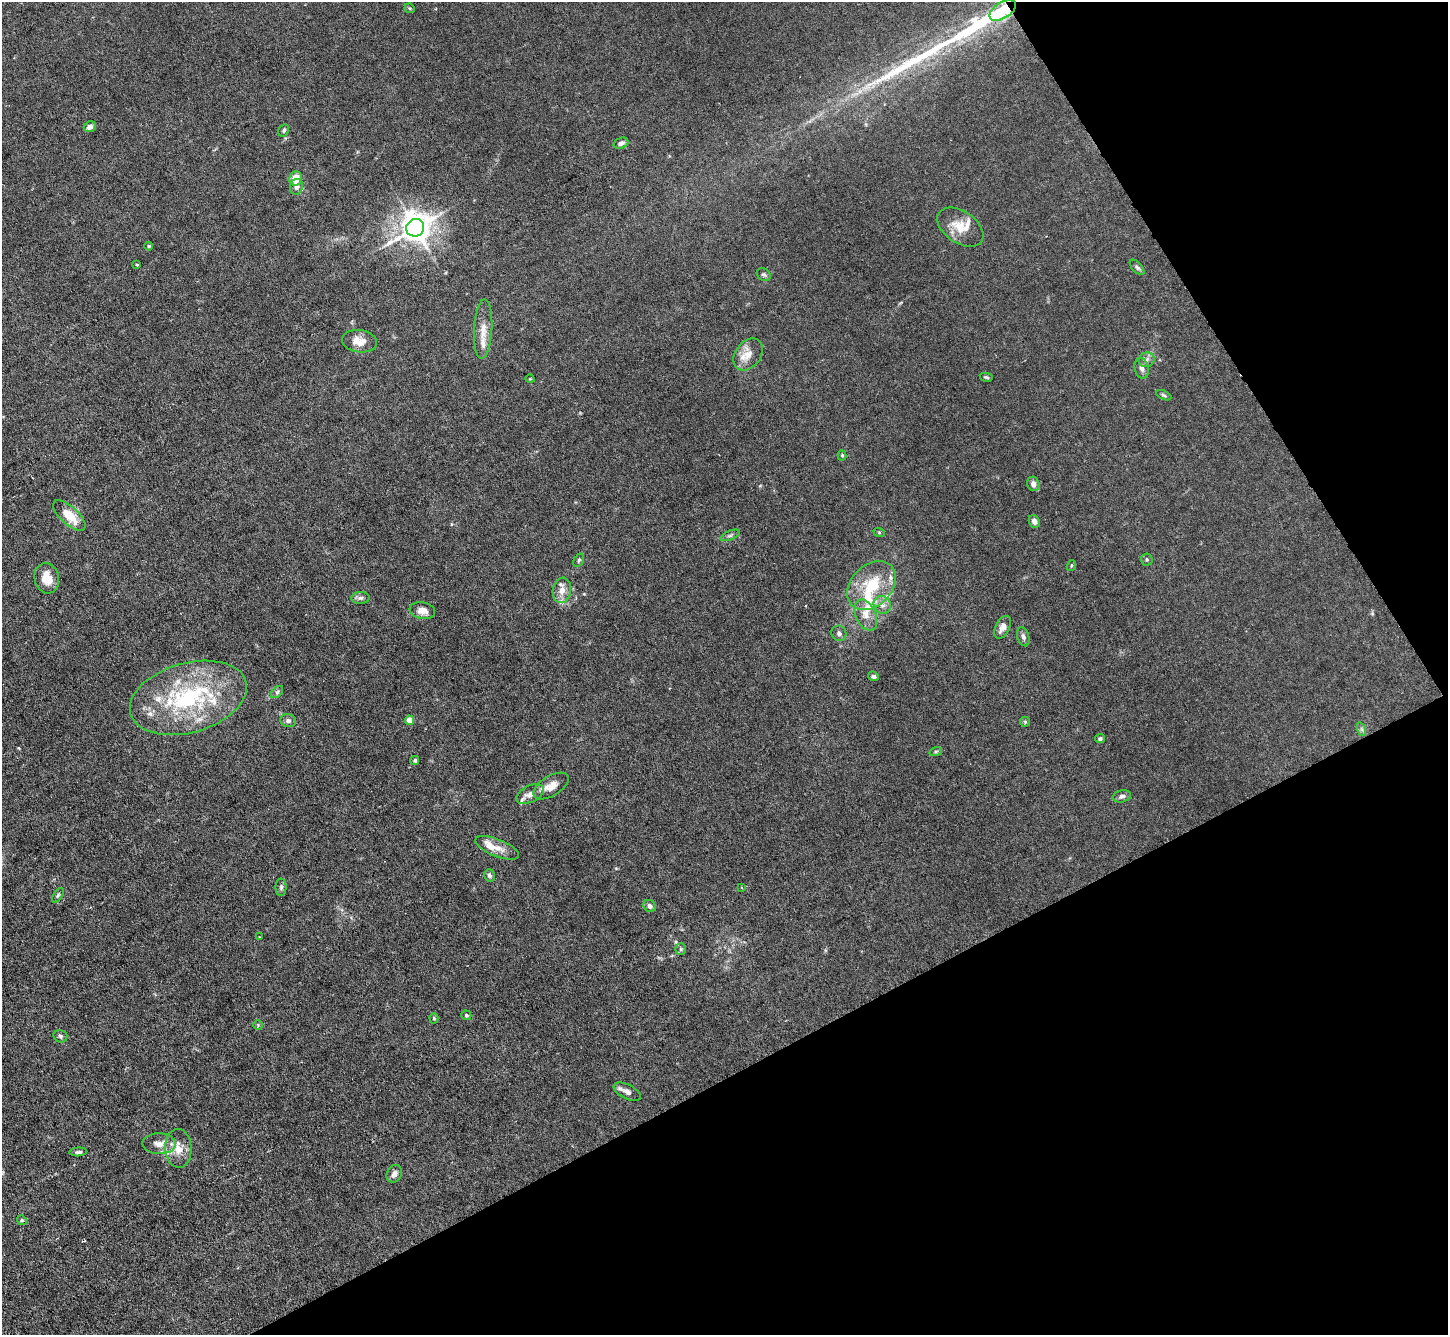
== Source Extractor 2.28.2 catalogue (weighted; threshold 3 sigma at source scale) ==
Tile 12 of 4 x 4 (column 4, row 3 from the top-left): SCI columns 4340-5785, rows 1486-2818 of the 5785 x 5774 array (HDU 1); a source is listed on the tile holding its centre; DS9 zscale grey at full resolution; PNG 1450 x 1337 px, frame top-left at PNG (2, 2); each listed source drawn as its Kron ellipse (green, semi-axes under 4 px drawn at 4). Shown black and unused: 28% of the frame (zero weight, under 3 of 6 exposures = <1% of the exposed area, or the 3 px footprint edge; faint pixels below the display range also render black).
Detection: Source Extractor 2.28.2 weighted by HDU 2 'WHT'; one run over the whole footprint, this tile lists its part. Background 0.0256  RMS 0.0028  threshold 0.0115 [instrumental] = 3 sigma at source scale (4.09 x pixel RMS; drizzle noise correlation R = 1.36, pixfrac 0.8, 0.05/0.05 arcsec/px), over >= 5 px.
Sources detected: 85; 1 inside a brighter object's white glare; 1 long thin detection or spike segment (spike, bleed or trail) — neither listed nor drawn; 12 inside a brighter listed object's ellipse — not listed separately; the other 71 listed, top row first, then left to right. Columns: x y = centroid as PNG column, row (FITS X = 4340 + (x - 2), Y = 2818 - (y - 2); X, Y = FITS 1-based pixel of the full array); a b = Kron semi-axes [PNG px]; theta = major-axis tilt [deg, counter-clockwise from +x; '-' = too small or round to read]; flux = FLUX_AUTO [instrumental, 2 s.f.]
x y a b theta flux
410 8 5 4 - 0.34
1003 10 15 8 31 17
90 127 6 5 - 1.3
284 130 6 5 - 0.43
621 143 8 5 20 0.9
295 179 7 6 - 4.2
296 187 8 6 74 1.2
960 227 26 16 -34 4.9
415 228 9 8 - 380
149 246 4 3 - 0.28
137 265 4 2 - 0.25
1137 267 9 5 -47 0.59
764 274 7 6 - 0.6
483 329 29 9 87 3.2
359 341 17 11 -8 3.6
748 354 17 12 54 3.3
1146 360 8 7 - 0.92
1142 368 10 7 -78 1.1
986 377 6 4 -11 0.41
530 379 4 3 - 0.22
1164 395 8 4 -25 0.45
842 455 5 4 - 0.32
1033 484 7 6 - 1.3
69 516 20 9 -42 5.1
1034 521 7 5 -68 1.3
879 532 6 3 -19 0.28
730 535 10 4 22 0.59
1147 559 6 6 - 0.44
579 560 7 4 60 0.42
1071 566 5 3 - 0.27
47 578 15 12 -76 4.1
871 585 28 20 45 11
562 590 13 9 80 2.4
360 598 9 6 1 0.8
882 605 9 8 - 1.5
422 611 13 8 -11 2.1
866 615 16 10 -65 2.8
1003 627 12 7 64 1.6
839 633 8 7 - 0.8
1023 637 10 6 -72 0.83
873 676 6 5 - 0.55
277 692 7 4 45 0.49
188 698 60 35 16 34
410 720 4 4 - 3.6
288 721 8 6 -16 0.8
1025 722 5 5 - 0.33
1361 729 7 4 -70 0.51
1100 739 5 4 - 0.51
936 751 6 4 19 0.33
415 760 5 4 - 0.44
551 786 20 10 31 2.6
530 794 15 8 26 2.1
1122 796 9 6 12 0.79
497 848 23 8 -22 2.8
489 875 6 5 - 0.61
281 887 8 5 90 0.57
742 887 3 2 - 0.23
58 895 8 4 55 0.48
650 906 7 5 -41 0.89
259 937 3 3 - 0.22
681 949 6 5 - 0.5
466 1015 5 4 - 0.41
434 1018 5 4 - 0.35
258 1025 5 5 - 0.31
60 1036 7 6 - 0.61
627 1092 15 7 -27 1.5
159 1144 17 10 -2 2.8
178 1148 19 13 -87 3.9
78 1152 9 4 4 0.63
394 1174 9 7 63 1.3
22 1220 5 4 - 0.35
Overlapping masked pixels (flux is a lower limit): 1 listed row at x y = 1003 10